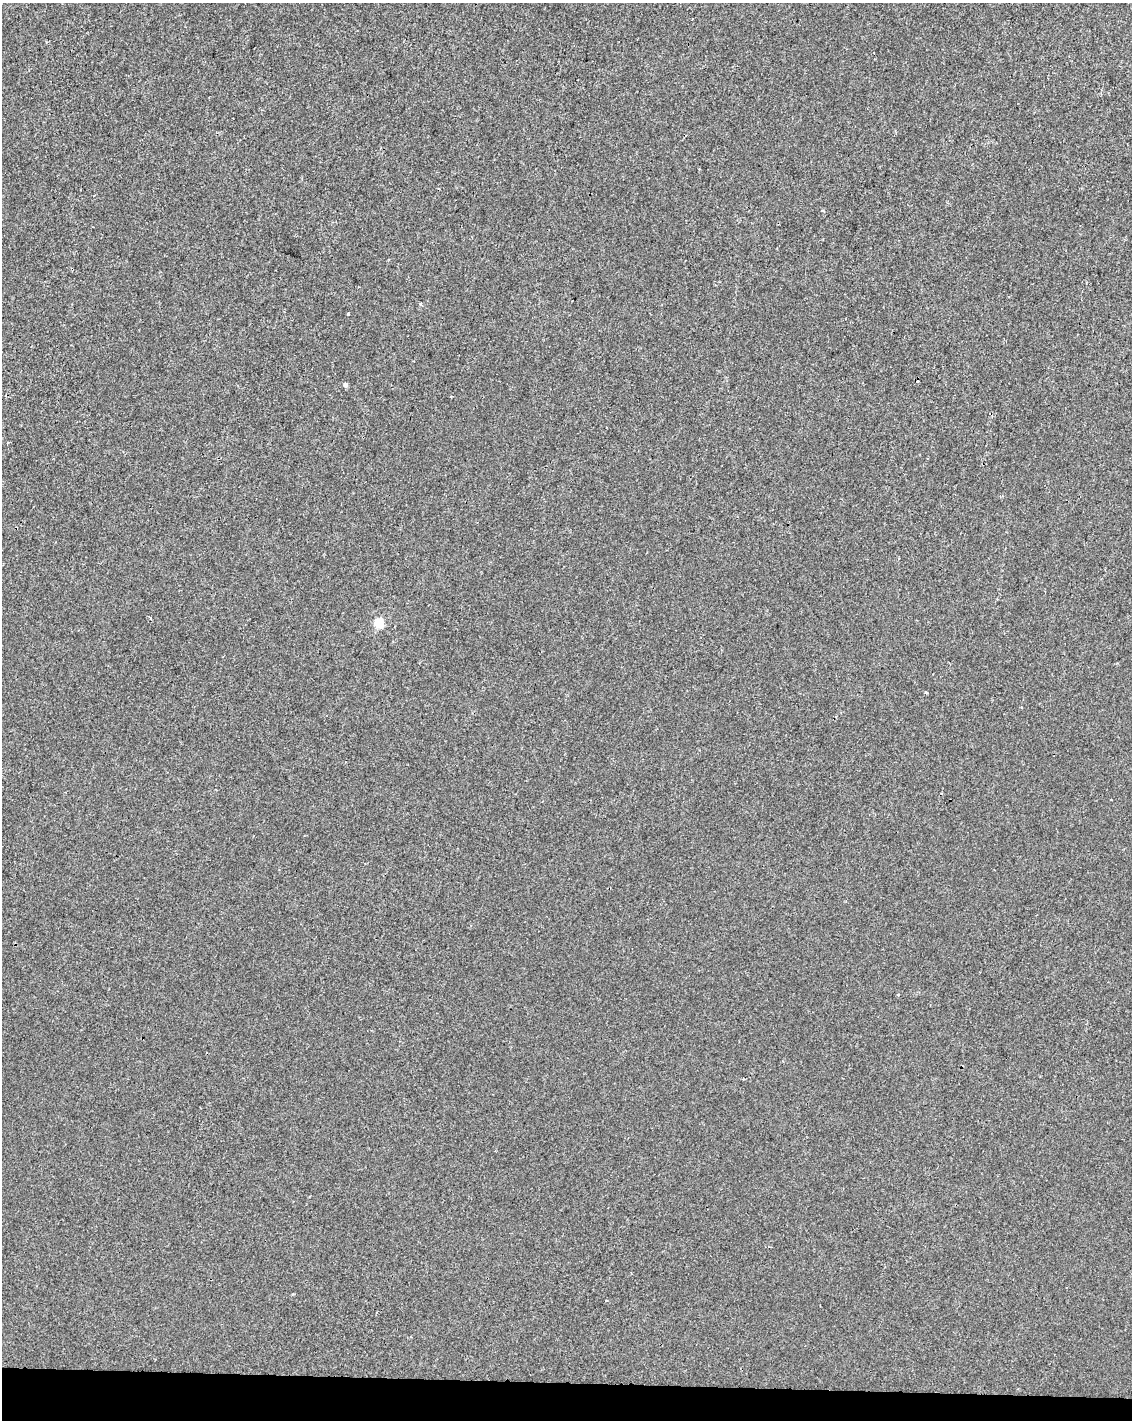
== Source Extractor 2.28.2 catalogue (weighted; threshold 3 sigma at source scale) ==
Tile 11 of 4 x 3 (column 3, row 3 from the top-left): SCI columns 2269-3398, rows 283-1700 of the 4529 x 4764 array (HDU 1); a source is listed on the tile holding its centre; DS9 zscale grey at full resolution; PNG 1134 x 1422 px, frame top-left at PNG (2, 3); no overlay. Shown black and unused: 3% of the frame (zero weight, under 2 of 3 exposures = <1% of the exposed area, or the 3 px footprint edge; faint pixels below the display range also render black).
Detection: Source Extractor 2.28.2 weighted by HDU 2 'WHT'; one run over the whole footprint, this tile lists its part. Background -3.05e-04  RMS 0.0042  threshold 0.0191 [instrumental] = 3 sigma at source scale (4.5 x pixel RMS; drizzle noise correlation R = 1.50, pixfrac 1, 0.0396/0.0396 arcsec/px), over >= 5 px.
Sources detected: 10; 2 cosmic-ray / hot-pixel residue — not listed; the other 8 listed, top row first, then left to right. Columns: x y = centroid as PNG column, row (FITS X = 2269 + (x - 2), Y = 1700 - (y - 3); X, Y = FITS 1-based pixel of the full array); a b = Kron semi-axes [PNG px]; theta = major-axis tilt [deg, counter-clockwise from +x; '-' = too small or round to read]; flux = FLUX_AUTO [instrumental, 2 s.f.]
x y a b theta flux
822 211 4 3 - 0.36
421 304 3 3 - 0.73
348 314 3 2 - 0.37
345 385 4 4 - 1.6
8 442 4 3 - 0.42
379 623 5 5 - 21
926 692 5 3 - 0.41
898 995 3 3 - 0.68